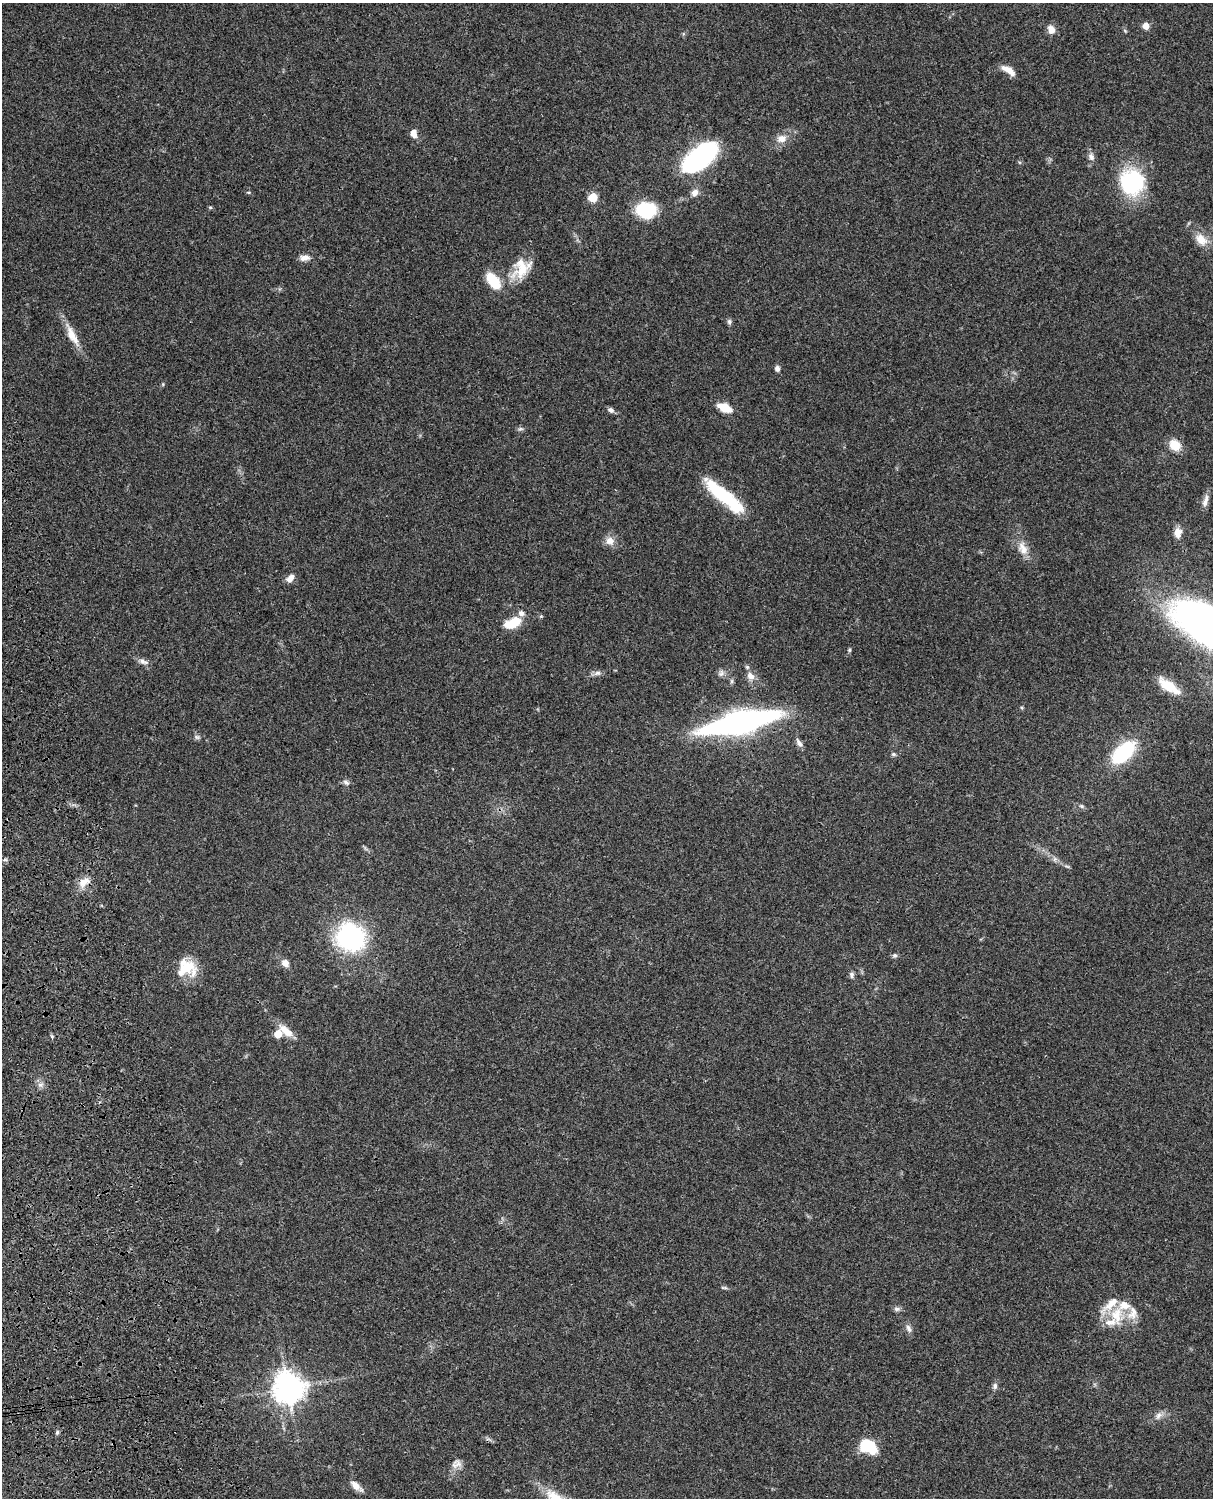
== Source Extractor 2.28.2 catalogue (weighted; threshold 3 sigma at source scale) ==
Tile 7 of 4 x 3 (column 3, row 2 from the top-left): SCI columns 2547-3757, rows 1773-3268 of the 5088 x 4927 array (HDU 1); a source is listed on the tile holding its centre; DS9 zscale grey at full resolution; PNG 1215 x 1500 px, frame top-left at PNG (2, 3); no overlay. Shown black and unused: <1% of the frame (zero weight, under 3 of 4 exposures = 6% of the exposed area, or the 3 px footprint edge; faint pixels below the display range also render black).
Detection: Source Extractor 2.28.2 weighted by HDU 2 'WHT'; one run over the whole footprint, this tile lists its part. Background 0.107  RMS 0.0065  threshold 0.0293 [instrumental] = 3 sigma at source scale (4.5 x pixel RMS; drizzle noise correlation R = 1.50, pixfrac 1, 0.05/0.05 arcsec/px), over >= 5 px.
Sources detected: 77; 9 inside a brighter listed object's ellipse — not listed separately; the other 68 listed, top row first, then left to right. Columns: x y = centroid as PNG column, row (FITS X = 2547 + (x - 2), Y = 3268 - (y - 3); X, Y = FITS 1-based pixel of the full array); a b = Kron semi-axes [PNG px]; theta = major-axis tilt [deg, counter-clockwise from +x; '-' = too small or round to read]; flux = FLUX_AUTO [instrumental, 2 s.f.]
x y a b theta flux
1146 26 5 5 - 10
1051 29 11 8 -63 4.5
1125 31 5 4 - 0.82
1008 70 17 7 -34 6.1
414 133 8 6 -76 5.4
781 139 14 10 10 5.8
700 157 32 14 39 150
1091 157 11 8 -60 2.9
1132 182 27 25 -86 57
248 192 5 3 - 0.75
695 193 10 8 46 3.8
593 197 5 5 - 28
210 207 6 4 -18 0.71
646 210 14 11 -7 56
1201 240 18 12 -44 8.6
305 258 14 7 6 3.8
521 268 30 20 50 18
493 281 19 10 -52 18
729 322 8 6 77 1.4
72 335 32 10 -62 11
777 369 6 5 - 2.3
163 384 6 4 73 0.73
725 408 13 7 -25 13
611 410 8 6 -32 2.1
520 429 8 4 0 1.3
1175 445 12 10 -39 11
725 496 53 12 -40 42
1205 501 18 6 72 4
1178 533 11 8 -87 6.1
610 541 11 11 - 5.4
1023 548 21 11 -70 8.2
290 578 10 6 51 4.8
513 623 18 9 25 17
849 650 5 4 - 0.89
142 661 11 7 -36 3
597 673 11 6 8 2.4
721 673 10 7 60 2.4
751 676 13 10 -50 4.6
1169 686 29 10 -34 14
740 722 62 16 13 240
197 737 7 6 - 1.5
799 743 13 6 -56 2.6
1123 752 27 14 43 45
893 754 6 5 - 1.2
346 782 10 6 -32 2
1082 806 7 5 -27 1.4
1055 859 7 6 - 1.7
1067 866 7 4 -19 0.96
83 882 14 10 -82 5.8
350 937 27 24 -44 93
894 955 6 6 - 1.3
285 963 9 7 -44 4.6
186 965 27 16 -29 15
852 975 8 6 90 1.7
286 1031 23 9 -39 8.1
278 1034 5 5 - 17
40 1085 9 6 0 2.4
724 1288 10 4 -5 1.1
897 1309 9 6 -6 1.9
1117 1315 27 18 89 19
909 1328 12 6 -67 2.6
995 1386 9 6 76 2
288 1388 10 9 - 950
1159 1416 12 7 56 3.3
57 1432 6 5 - 1.1
867 1445 12 10 -10 29
456 1464 15 11 29 4.5
356 1486 17 7 -40 5.3
Overlapping masked pixels (flux is a lower limit): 1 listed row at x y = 740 722